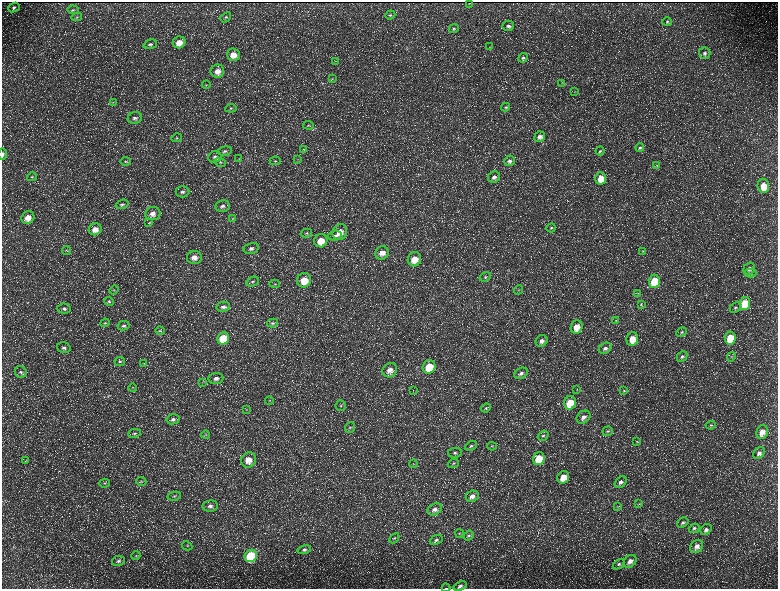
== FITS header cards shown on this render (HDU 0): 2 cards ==
NAXIS1  =                 1552 / length of data axis 1
NAXIS2  =                 1173 / length of data axis 2

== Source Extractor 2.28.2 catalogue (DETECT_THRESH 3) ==
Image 1552 x 1173 px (HDU 0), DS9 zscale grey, zoomed out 1/2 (1 PNG px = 2 x 2 image px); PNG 780 x 591 px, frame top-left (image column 1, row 1173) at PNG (2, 2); each listed source drawn as its Kron ellipse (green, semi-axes under 4 px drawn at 4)
Background 230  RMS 11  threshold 32.2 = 3 sigma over >= 5 px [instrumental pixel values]
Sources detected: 195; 37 cannot appear on this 1/2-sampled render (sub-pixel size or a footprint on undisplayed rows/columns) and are neither listed nor drawn; the other 158 listed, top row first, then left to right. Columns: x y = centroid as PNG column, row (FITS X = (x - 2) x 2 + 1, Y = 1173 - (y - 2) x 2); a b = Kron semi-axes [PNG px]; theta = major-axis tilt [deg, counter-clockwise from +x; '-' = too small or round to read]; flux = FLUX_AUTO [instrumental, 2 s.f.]
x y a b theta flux
469 3 3 1 - 1000
14 7 6 4 22 5500
73 10 6 3 -2 2400
390 15 5 4 - 3300
77 17 5 3 - 2200
226 17 6 4 41 3900
667 22 5 4 - 3300
508 26 6 5 - 6500
454 29 5 4 - 3300
179 42 6 6 - 24000
150 44 7 4 17 5100
490 47 4 3 - 1700
705 53 6 5 - 6100
233 55 6 6 - 23000
523 58 5 4 - 3900
335 61 4 3 - 1600
217 71 7 6 - 17000
332 79 4 3 - 1800
561 83 3 2 - 860
206 85 4 3 - 2200
575 92 3 2 - 970
113 103 4 2 - 1500
506 107 4 4 - 2900
231 108 5 3 - 3000
135 118 7 5 19 7700
308 125 5 2 - 1800
540 137 5 5 - 9900
177 138 5 3 - 2500
640 148 4 4 - 3400
304 149 4 3 - 1700
225 151 7 4 7 5300
600 151 4 3 - 2800
2 154 6 2 90 4200
215 157 7 5 21 7000
239 159 3 2 - 1100
298 159 4 2 - 1100
125 161 5 3 - 2600
275 161 5 3 - 2700
509 161 5 5 - 5900
220 162 6 4 -15 3800
657 165 3 3 - 1200
32 177 5 3 - 2600
494 177 6 5 - 9400
601 178 6 5 - 33000
763 186 7 5 -83 38000
182 192 7 5 0 6100
122 204 7 4 19 5000
222 206 7 6 - 8400
153 214 8 6 7 15000
28 218 7 6 - 22000
232 218 3 3 - 1700
149 223 4 3 - 2300
551 228 5 4 - 3000
95 229 6 6 - 19000
340 232 8 7 - 23000
306 233 6 3 15 3400
335 236 7 5 5 6100
321 241 7 6 - 34000
251 248 8 5 14 8300
67 250 4 1 - 1100
643 251 3 3 - 1700
382 253 7 6 - 18000
194 257 7 6 - 17000
414 259 7 6 - 31000
749 269 6 5 - 8600
751 273 6 3 0 3200
485 277 6 4 21 3500
304 280 7 7 - 44000
654 281 6 5 - 67000
252 282 6 4 26 5000
274 284 5 3 - 2700
114 290 5 3 - 2700
518 290 5 3 - 2000
638 293 4 3 - 2000
109 302 5 4 - 2900
745 303 6 5 - 89000
641 304 4 3 - 2100
223 307 7 5 9 7600
735 308 6 5 - 4900
64 309 7 5 -3 5500
616 320 4 3 - 2000
105 323 4 4 - 3000
272 323 6 4 14 3700
124 326 6 4 12 5400
577 327 7 6 - 24000
160 331 5 4 - 2900
682 332 5 4 - 3600
730 338 6 5 - 76000
223 339 6 5 - 90000
632 339 7 6 - 33000
541 341 6 5 - 11000
64 348 7 5 -19 6900
605 348 7 5 32 8000
682 357 6 4 44 5300
731 357 5 3 - 2400
120 361 5 4 - 4100
144 363 3 2 - 1600
429 367 7 6 - 65000
390 370 8 6 46 18000
21 372 6 5 - 5900
521 373 7 5 30 8500
216 378 7 5 5 9900
202 382 4 3 - 1700
133 388 4 3 - 2000
413 390 2 1 - 490
577 390 3 3 - 1200
624 391 4 4 - 2400
269 401 4 4 - 2500
570 403 7 6 - 53000
341 406 5 5 - 4200
486 408 5 4 - 3200
246 409 3 3 - 1600
583 417 7 6 - 12000
173 419 7 5 11 6700
711 425 5 3 - 2300
350 427 5 4 - 3800
608 431 5 4 - 3600
762 432 7 5 72 23000
135 433 6 3 11 3300
206 435 4 4 - 2900
543 436 6 4 33 4300
637 441 4 3 - 1600
471 446 6 4 28 4900
492 446 5 3 - 1900
455 453 7 5 9 5300
759 453 6 5 - 8400
539 458 6 5 - 53000
248 460 8 7 - 26000
26 461 4 2 - 1500
453 463 6 3 22 3200
413 464 4 3 - 2100
563 477 7 5 55 32000
141 481 5 4 - 2800
621 482 7 5 43 7000
104 483 5 3 - 3000
174 496 7 4 12 3700
472 496 6 5 - 13000
639 504 3 3 - 1500
210 506 8 5 8 9300
617 507 4 2 - 1200
435 509 7 5 27 11000
683 522 6 4 34 4600
694 528 5 4 - 4200
706 530 6 5 - 7200
459 533 4 2 - 1800
469 535 5 4 - 3600
394 538 6 3 47 2900
436 540 7 4 24 5900
187 546 5 2 - 1700
697 546 7 6 - 12000
304 549 7 4 14 6200
136 556 4 3 - 1700
251 556 6 6 - 160000
118 561 6 5 - 5100
630 561 7 5 45 13000
619 564 6 4 35 4200
460 586 7 4 24 6900
446 588 4 2 - 1100
At the frame edge (FLAGS 8, measured only in part): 3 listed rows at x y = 2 154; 460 586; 446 588
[37 sub-pixel or undisplayed-footprint detections neither listed nor drawn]